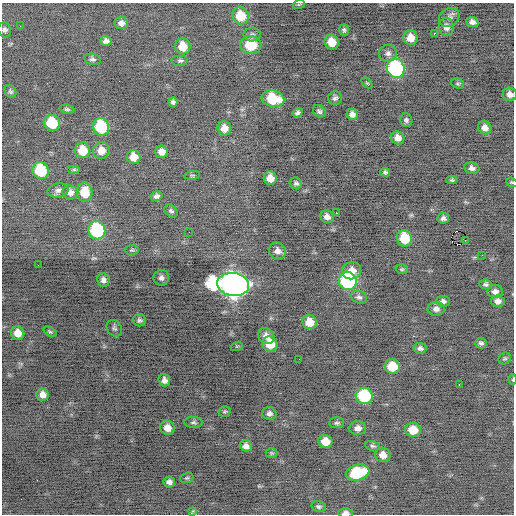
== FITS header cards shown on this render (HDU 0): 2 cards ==
NAXIS1  =                  512 / Axis length
NAXIS2  =                  512 / Axis length

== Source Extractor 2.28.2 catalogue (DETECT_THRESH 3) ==
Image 512 x 512 px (HDU 0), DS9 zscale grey, 1 PNG px = 1 image px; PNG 516 x 516 px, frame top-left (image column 1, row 512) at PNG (2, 3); each listed source drawn as its Kron ellipse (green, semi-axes under 4 px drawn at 4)
Background -0.324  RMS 0.81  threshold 2.44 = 3 sigma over >= 5 px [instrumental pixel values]
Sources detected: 114; all 114 listed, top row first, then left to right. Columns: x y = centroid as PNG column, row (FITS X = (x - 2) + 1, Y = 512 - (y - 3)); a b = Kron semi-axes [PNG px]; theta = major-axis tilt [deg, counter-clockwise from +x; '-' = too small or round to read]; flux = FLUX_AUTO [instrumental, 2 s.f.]
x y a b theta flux
299 4 6 4 18 68
241 16 9 8 - 1400
449 17 11 9 37 270
472 22 6 5 - 230
121 23 7 6 - 250
20 26 2 2 - 81
446 27 9 7 -79 300
5 30 8 6 -72 150
344 30 5 5 - 110
434 33 3 2 - 130
252 35 8 7 - 150
410 38 7 7 - 600
106 41 6 5 - 210
332 42 7 7 - 800
251 45 10 9 - 1600
183 46 8 7 - 870
388 53 9 8 - 230
93 59 8 5 -10 150
180 61 8 5 0 130
396 68 10 8 -71 7900
367 83 6 4 -44 63
457 84 6 5 - 88
10 91 7 5 -57 110
510 94 7 6 - 280
335 98 7 7 - 160
273 99 11 8 -13 2300
173 102 5 4 - 150
67 109 7 4 -8 100
319 111 7 5 -44 130
298 113 5 4 - 140
352 114 6 5 - 240
406 120 7 6 - 140
52 123 8 7 - 2500
101 127 9 8 - 3200
224 128 7 7 - 460
485 128 7 6 - 330
398 138 7 6 - 360
82 150 8 7 - 1200
101 150 8 8 - 580
162 152 6 6 - 400
134 157 7 7 - 630
472 168 7 5 -10 210
74 169 6 4 0 83
41 170 8 8 - 2900
385 172 5 4 - 120
192 175 8 4 7 63
270 178 7 6 - 570
452 180 5 4 - 100
512 182 6 4 -20 68
296 183 6 5 - 140
58 190 11 7 12 220
70 192 8 7 - 280
85 192 9 7 -86 1200
156 196 6 5 - 150
171 211 7 5 -42 130
336 213 3 2 - 350
327 217 7 6 - 300
443 218 6 5 - 160
97 230 9 8 - 4300
189 232 2 2 - 23
404 238 8 7 - 1700
465 240 3 2 - 68
132 250 7 4 0 80
277 251 9 8 - 280
482 255 2 2 - 26
38 265 2 2 - 38
402 269 6 5 - 80
351 271 10 8 15 530
161 278 8 7 - 220
103 280 7 6 - 200
348 281 9 8 - 6600
233 284 16 11 -8 51000
486 284 6 5 - 130
495 291 7 6 - 220
359 297 8 6 -22 170
443 301 7 5 -3 170
498 301 7 5 -7 270
436 309 8 7 - 280
139 320 7 6 - 140
309 322 7 7 - 720
114 328 9 7 -55 130
50 332 7 4 -30 80
18 333 7 6 - 540
266 336 9 7 -42 330
481 343 6 5 - 130
270 344 8 7 - 1100
237 346 6 3 18 59
420 348 6 5 - 160
505 358 6 5 - 82
299 359 2 2 - 48
392 366 8 7 - 1500
513 379 5 3 - 54
164 380 6 5 - 240
459 385 3 2 - 83
42 395 6 6 - 320
364 396 8 8 - 4100
225 412 6 5 - 81
269 413 7 6 - 180
193 422 9 5 -3 130
337 423 7 5 3 120
167 428 7 7 - 430
358 428 8 7 - 310
413 430 8 7 - 1000
325 441 7 6 - 810
246 446 6 5 - 260
373 446 8 4 -14 110
271 453 6 5 - 68
383 455 8 7 - 420
357 473 12 8 13 3800
187 478 7 5 19 100
169 482 6 5 - 210
319 506 7 5 -12 120
193 511 4 2 - 56
346 513 7 4 0 300
At the frame edge (FLAGS 8, measured only in part): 5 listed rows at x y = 5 30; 510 94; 512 182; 513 379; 346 513